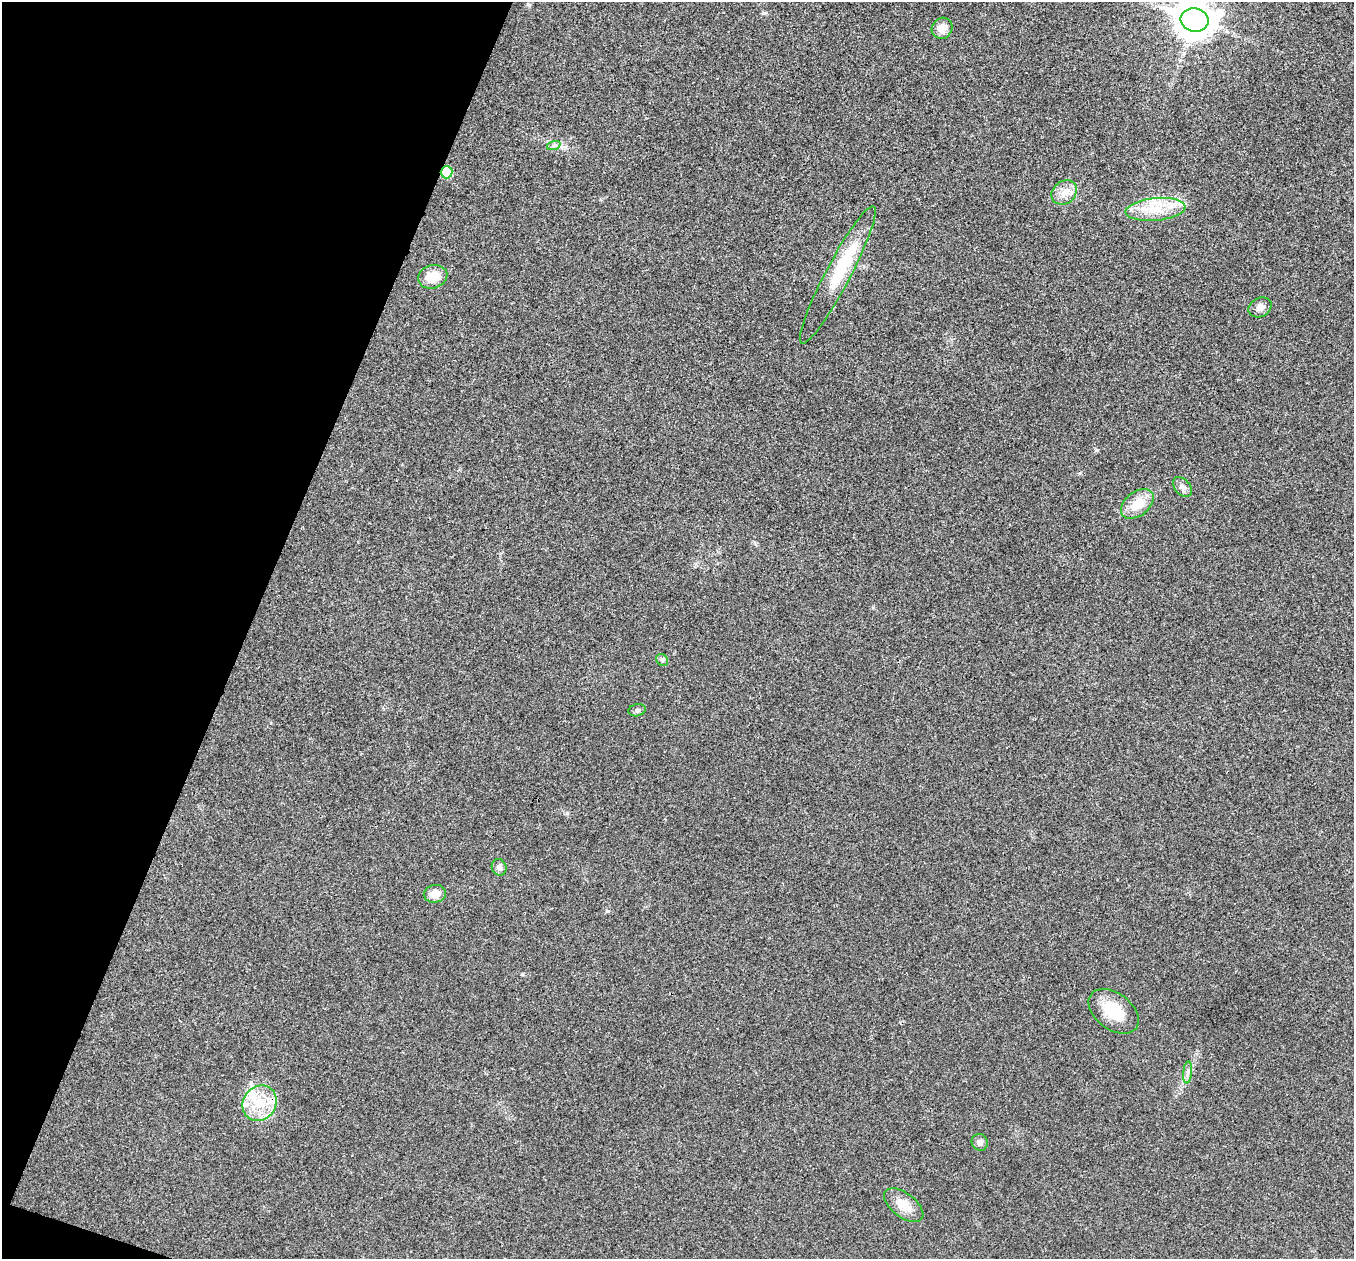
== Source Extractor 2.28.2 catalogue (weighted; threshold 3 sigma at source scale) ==
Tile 9 of 4 x 4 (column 1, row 3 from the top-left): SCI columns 3-1354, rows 1393-2649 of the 5416 x 5431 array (HDU 1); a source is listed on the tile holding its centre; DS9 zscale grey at full resolution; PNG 1356 x 1261 px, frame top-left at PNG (2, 2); each listed source drawn as its Kron ellipse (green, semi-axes under 4 px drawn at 4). Shown black and unused: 19% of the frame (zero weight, under 3 of 4 exposures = <1% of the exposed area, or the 3 px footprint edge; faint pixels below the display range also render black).
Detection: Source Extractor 2.28.2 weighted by HDU 2 'WHT'; one run over the whole footprint, this tile lists its part. Background 0.0214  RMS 0.0052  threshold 0.0235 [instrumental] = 3 sigma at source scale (4.5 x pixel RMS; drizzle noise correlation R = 1.50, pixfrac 1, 0.05/0.05 arcsec/px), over >= 5 px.
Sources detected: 24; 4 inside a brighter listed object's ellipse — not listed separately; the other 20 listed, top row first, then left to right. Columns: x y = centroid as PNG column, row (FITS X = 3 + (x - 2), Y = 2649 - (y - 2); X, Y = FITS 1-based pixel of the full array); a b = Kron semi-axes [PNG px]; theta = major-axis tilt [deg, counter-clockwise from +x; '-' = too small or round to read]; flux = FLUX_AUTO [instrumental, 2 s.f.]
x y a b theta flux
1195 20 14 11 -11 990
942 28 11 10 - 5.6
554 145 7 4 18 1.2
447 172 6 6 - 18
1064 192 13 11 40 5.1
1156 209 30 11 5 14
838 275 77 12 62 27
433 277 15 11 15 10
1260 307 12 9 27 3.3
1182 487 11 7 -49 2.7
1137 504 18 12 38 11
662 660 6 5 - 0.97
637 710 9 6 14 1.3
499 867 8 7 - 1.9
435 894 11 9 9 5.9
1114 1011 28 18 -37 17
1188 1072 11 4 85 1.6
260 1103 18 16 53 15
980 1142 8 8 - 2.3
904 1205 23 12 -37 8.2
Overlapping masked pixels (flux is a lower limit): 2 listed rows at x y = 447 172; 260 1103
Isophote crosses this tile's border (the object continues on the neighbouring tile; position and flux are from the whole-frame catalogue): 1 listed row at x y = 1195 20
Unlisted compact peaks at least as high as the median listed source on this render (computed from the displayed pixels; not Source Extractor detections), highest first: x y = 764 13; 607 911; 1097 450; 567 813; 522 974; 1080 473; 873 607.